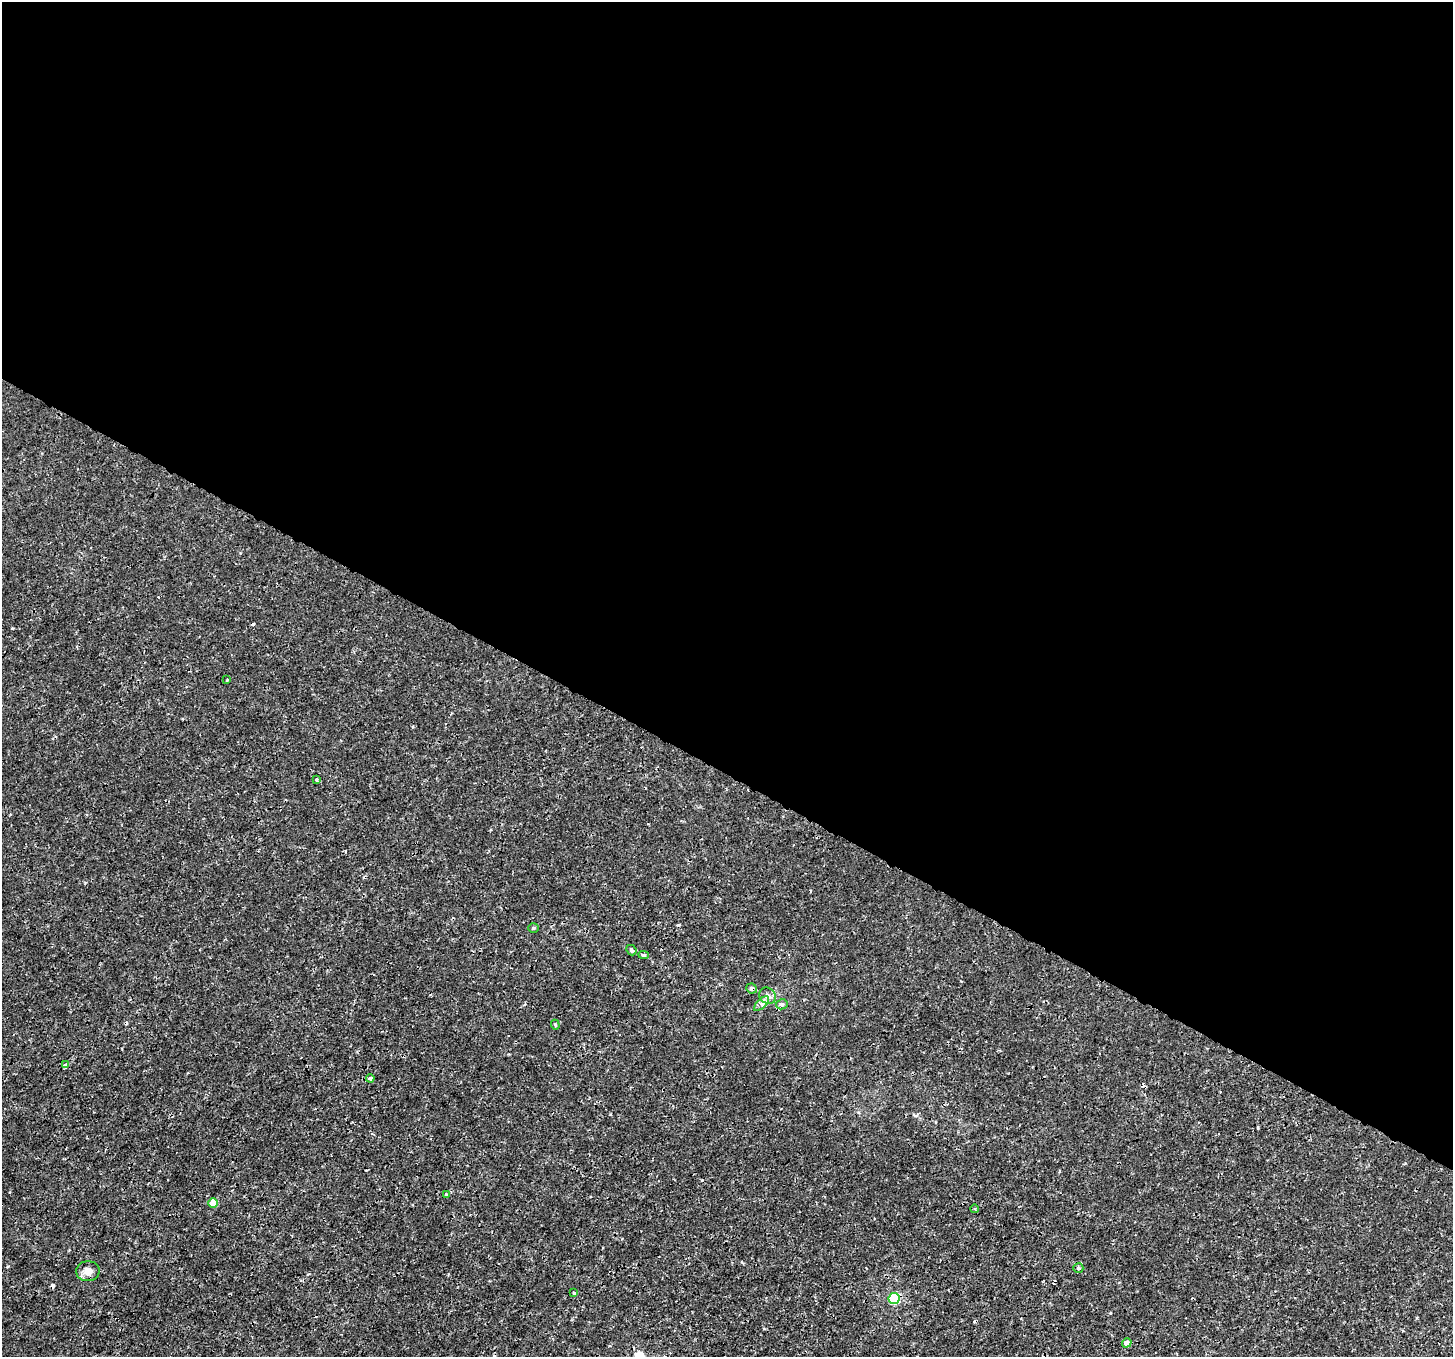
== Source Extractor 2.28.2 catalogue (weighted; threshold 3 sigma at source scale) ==
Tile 3 of 4 x 4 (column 3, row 1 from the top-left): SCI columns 2935-4385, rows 4311-5665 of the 5878 x 5975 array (HDU 1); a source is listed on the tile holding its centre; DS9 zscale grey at full resolution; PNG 1455 x 1359 px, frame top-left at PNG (2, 2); each listed source drawn as its Kron ellipse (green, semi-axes under 4 px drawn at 4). Shown black and unused: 57% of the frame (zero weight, under 3 of 4 exposures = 5% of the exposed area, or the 3 px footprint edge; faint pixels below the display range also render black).
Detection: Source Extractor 2.28.2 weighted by HDU 2 'WHT'; one run over the whole footprint, this tile lists its part. Background -9.67e-05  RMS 0.001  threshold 0.0045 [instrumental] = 3 sigma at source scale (4.5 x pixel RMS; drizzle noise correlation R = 1.50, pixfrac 1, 0.0396/0.0396 arcsec/px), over >= 5 px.
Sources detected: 25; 5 cosmic-ray / hot-pixel residue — neither listed nor drawn; the other 20 listed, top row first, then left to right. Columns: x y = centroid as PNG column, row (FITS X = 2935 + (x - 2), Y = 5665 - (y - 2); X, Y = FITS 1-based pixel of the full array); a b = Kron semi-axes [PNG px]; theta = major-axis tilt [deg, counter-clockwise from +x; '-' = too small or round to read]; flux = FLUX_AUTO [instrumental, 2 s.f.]
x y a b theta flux
227 680 3 3 - 0.11
316 780 4 3 - 0.098
533 928 5 4 - 0.15
631 950 6 4 -48 0.21
644 955 5 4 - 0.2
752 989 5 5 - 0.31
768 996 9 7 -40 0.5
761 1004 9 4 45 0.32
782 1004 6 5 - 0.21
555 1025 5 4 - 0.14
66 1065 4 3 - 0.48
370 1078 4 4 - 0.28
446 1194 4 3 - 0.16
213 1203 4 4 - 1.5
975 1209 4 3 - 0.12
1078 1268 5 5 - 0.19
88 1271 12 10 3 0.73
574 1293 3 3 - 0.16
894 1299 5 5 - 7.8
1127 1343 5 4 - 0.31
Overlapping masked pixels (flux is a lower limit): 2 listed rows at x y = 752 989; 66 1065